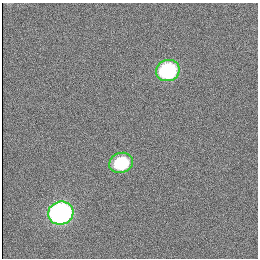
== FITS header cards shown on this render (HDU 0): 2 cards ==
NAXIS1  =                  256 / Axis length
NAXIS2  =                  256 / Axis length

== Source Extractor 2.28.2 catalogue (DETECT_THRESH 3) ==
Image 256 x 256 px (HDU 0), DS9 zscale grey, 1 PNG px = 1 image px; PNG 260 x 260 px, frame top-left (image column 1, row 256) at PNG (2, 3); each listed source drawn as its Kron ellipse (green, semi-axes under 4 px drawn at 4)
Background 59.2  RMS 6.8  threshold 20.4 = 3 sigma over >= 5 px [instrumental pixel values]
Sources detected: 3; all 3 listed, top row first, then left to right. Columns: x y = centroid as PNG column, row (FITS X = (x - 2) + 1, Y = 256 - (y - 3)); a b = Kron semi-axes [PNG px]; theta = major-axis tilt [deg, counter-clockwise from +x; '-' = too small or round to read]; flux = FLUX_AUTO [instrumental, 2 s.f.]
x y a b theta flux
168 71 12 10 20 49000
121 163 12 10 21 24000
61 213 13 11 16 140000